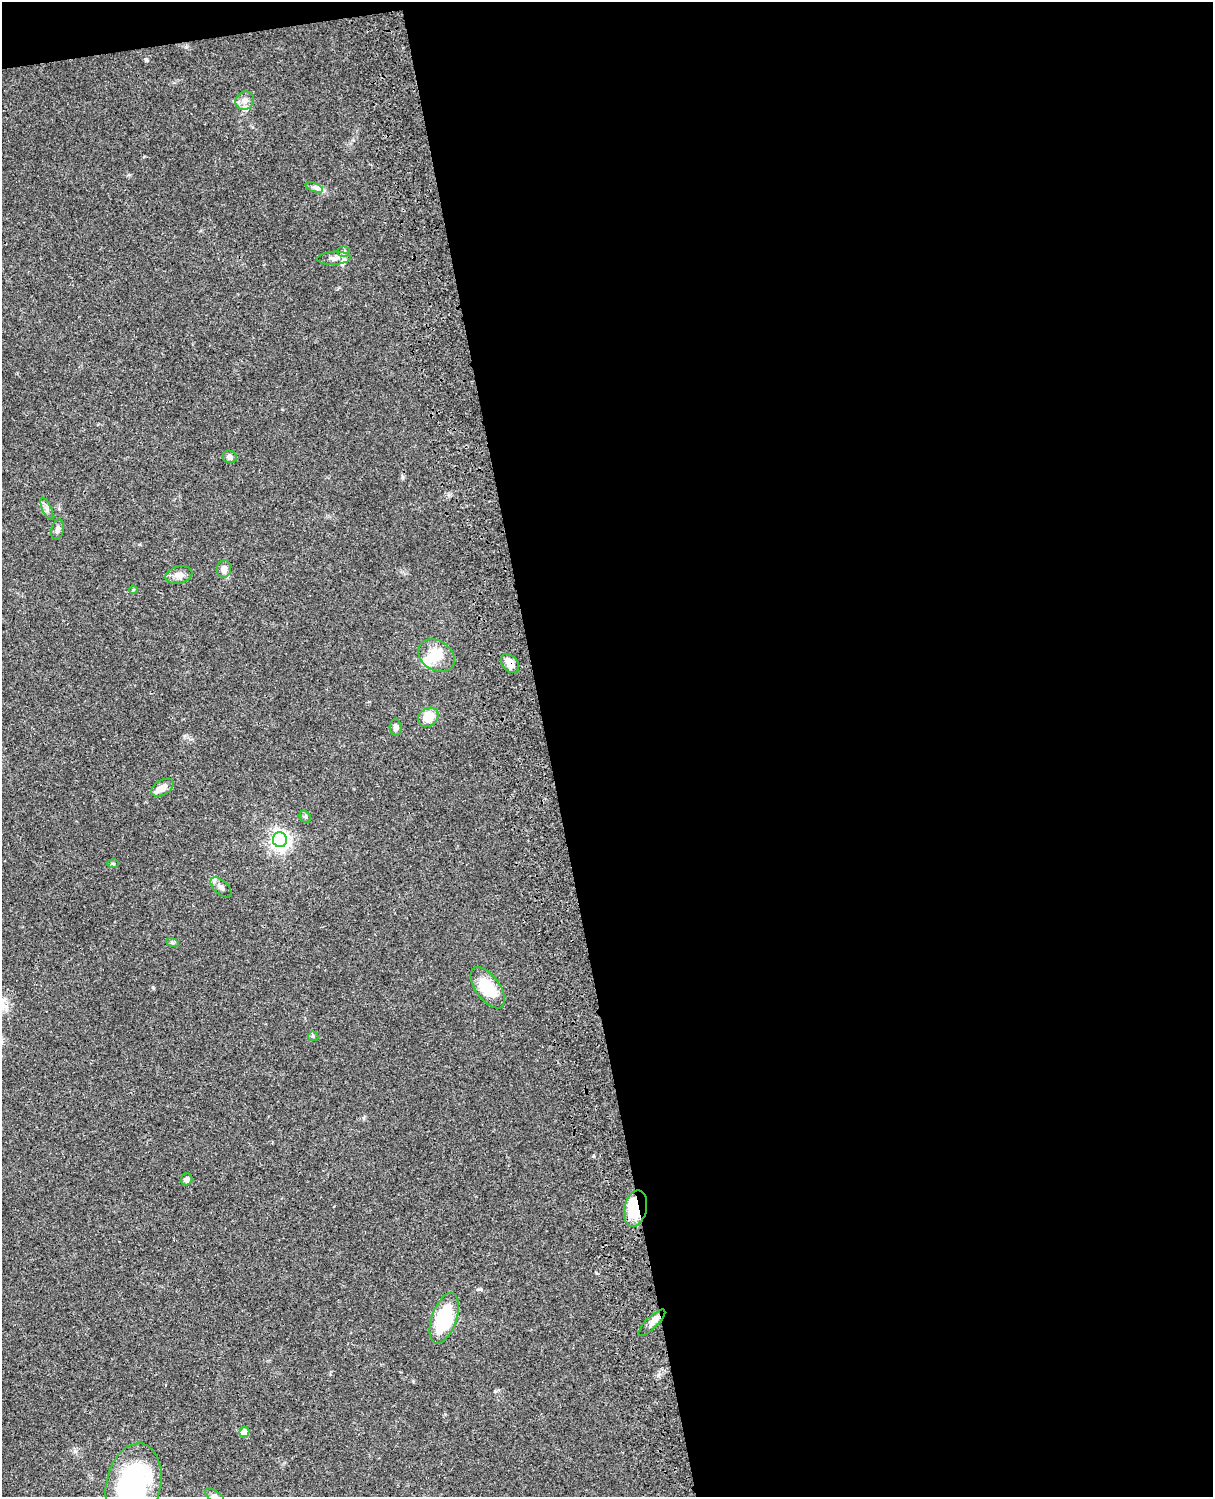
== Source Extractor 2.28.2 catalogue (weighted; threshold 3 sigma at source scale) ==
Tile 4 of 4 x 3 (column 4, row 1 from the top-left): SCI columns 3756-4966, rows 3267-4761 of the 5084 x 4925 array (HDU 1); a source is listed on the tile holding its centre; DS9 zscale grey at full resolution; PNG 1215 x 1499 px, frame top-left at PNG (2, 2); each listed source drawn as its Kron ellipse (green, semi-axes under 4 px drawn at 4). Shown black and unused: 56% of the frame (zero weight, under 3 of 4 exposures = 6% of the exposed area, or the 3 px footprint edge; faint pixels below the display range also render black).
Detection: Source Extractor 2.28.2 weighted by HDU 2 'WHT'; one run over the whole footprint, this tile lists its part. Background 0.0756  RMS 0.0058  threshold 0.0261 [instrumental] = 3 sigma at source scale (4.5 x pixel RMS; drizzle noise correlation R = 1.50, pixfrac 1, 0.05/0.05 arcsec/px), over >= 5 px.
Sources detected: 34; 3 inside a brighter object's white glare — neither listed nor drawn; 2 inside a brighter listed object's ellipse — not listed separately; the other 29 listed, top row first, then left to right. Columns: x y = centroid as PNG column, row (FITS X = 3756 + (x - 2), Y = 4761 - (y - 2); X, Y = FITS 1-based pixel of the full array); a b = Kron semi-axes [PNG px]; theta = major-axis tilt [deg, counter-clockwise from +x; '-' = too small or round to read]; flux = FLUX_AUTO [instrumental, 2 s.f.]
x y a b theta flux
245 101 10 9 - 3.3
314 187 9 4 -19 1.7
344 252 6 5 - 1.3
334 258 17 6 3 2.9
230 457 7 6 - 1.9
47 509 12 4 -66 1.9
58 529 10 6 77 2.2
224 569 8 7 - 3.6
179 575 13 8 14 3.6
133 590 4 3 - 0.51
437 656 19 15 -34 12
510 664 11 7 -49 5
428 717 11 9 36 11
396 727 8 6 -85 2.1
162 788 12 7 31 5
305 817 6 5 - 1.1
280 840 7 7 - 260
113 864 6 4 -1 0.78
221 887 13 7 -43 2.6
172 942 6 4 -19 0.88
488 988 24 12 -54 19
313 1036 5 5 - 0.73
187 1179 6 5 - 2.1
635 1209 18 11 77 20
444 1318 26 12 71 35
652 1323 18 6 44 2.9
244 1432 5 5 - 7.7
133 1484 42 27 78 90
215 1496 11 5 -37 1.9
Overlapping masked pixels (flux is a lower limit): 2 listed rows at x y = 510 664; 635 1209
Isophote crosses this tile's border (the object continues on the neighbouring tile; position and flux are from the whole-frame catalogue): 2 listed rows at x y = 133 1484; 215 1496
Unlisted compact peaks at least as high as the median listed source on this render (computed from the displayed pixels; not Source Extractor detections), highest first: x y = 146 60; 153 987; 658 1375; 593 1156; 596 1273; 495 1391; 480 1289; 324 190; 129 175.